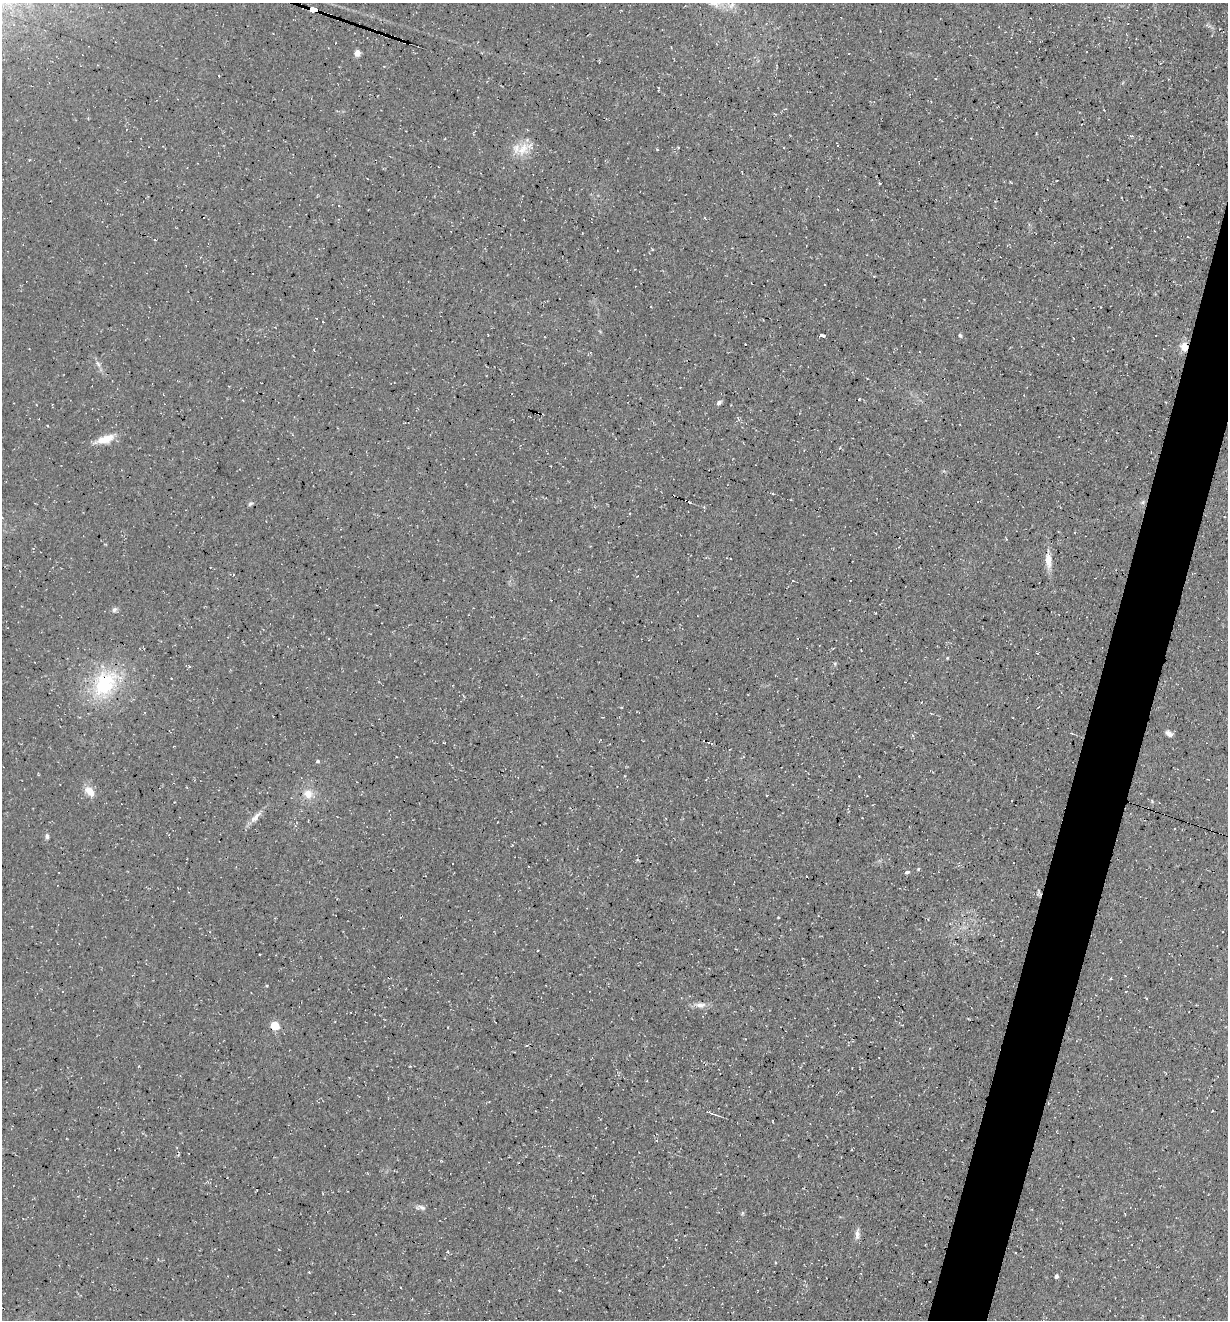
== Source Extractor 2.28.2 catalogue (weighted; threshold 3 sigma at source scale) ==
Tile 10 of 4 x 4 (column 2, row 3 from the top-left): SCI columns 1361-2586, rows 1320-2637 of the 5290 x 5272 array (HDU 1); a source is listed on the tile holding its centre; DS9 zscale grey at full resolution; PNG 1230 x 1322 px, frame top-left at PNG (2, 3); no overlay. Shown black and unused: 4% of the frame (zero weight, under 3 of 4 exposures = <1% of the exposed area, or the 3 px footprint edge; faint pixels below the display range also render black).
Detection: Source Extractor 2.28.2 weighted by HDU 2 'WHT'; one run over the whole footprint, this tile lists its part. Background 0.0861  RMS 0.0059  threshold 0.0264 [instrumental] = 3 sigma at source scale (4.5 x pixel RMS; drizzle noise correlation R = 1.50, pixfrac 1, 0.05/0.05 arcsec/px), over >= 5 px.
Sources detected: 50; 8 cosmic-ray / hot-pixel residue — not listed; the other 42 listed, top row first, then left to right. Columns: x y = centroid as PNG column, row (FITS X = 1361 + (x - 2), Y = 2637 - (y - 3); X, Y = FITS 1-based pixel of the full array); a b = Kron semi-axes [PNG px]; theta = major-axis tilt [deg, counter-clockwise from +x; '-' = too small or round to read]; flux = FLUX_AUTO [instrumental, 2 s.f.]
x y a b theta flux
731 5 13 7 63 3.5
314 9 10 4 -14 280
357 53 5 5 - 6
658 88 4 2 - 0.52
523 149 22 14 54 10
879 183 3 3 - 0.75
316 318 3 2 - 0.59
960 335 6 4 -71 0.94
821 336 4 3 - 9.2
1184 347 11 9 86 5.8
98 364 10 4 -60 1.7
719 403 6 4 44 1.6
105 439 23 8 19 9.8
686 501 6 3 -22 5.8
1143 502 6 4 72 1.1
250 503 7 5 46 1.1
1048 560 23 8 -86 6.6
793 581 3 2 - 0.37
114 610 8 6 45 1.5
947 658 4 3 - 0.55
835 664 6 3 -72 0.66
105 683 41 29 48 46
931 713 3 2 - 0.42
1071 733 4 3 - 0.53
1169 734 9 5 -39 2.9
317 761 4 3 - 0.94
90 791 14 8 -51 6.7
308 794 11 11 - 6.2
1152 801 6 3 -73 0.61
255 817 19 7 45 4.5
47 836 7 5 -80 1.4
918 869 4 4 - 0.7
907 872 6 4 14 1
538 951 3 2 - 0.55
259 954 3 2 - 0.69
266 986 3 3 - 0.75
700 1005 16 7 -2 3.8
275 1025 5 5 - 27
711 1113 5 4 - 1.2
422 1207 11 6 -26 2.2
857 1234 16 6 86 2.7
1056 1276 4 4 - 1.6
Overlapping masked pixels (flux is a lower limit): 3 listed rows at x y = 314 9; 1184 347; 686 501
Isophote crosses this tile's border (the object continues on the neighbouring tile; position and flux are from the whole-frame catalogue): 1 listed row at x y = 731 5